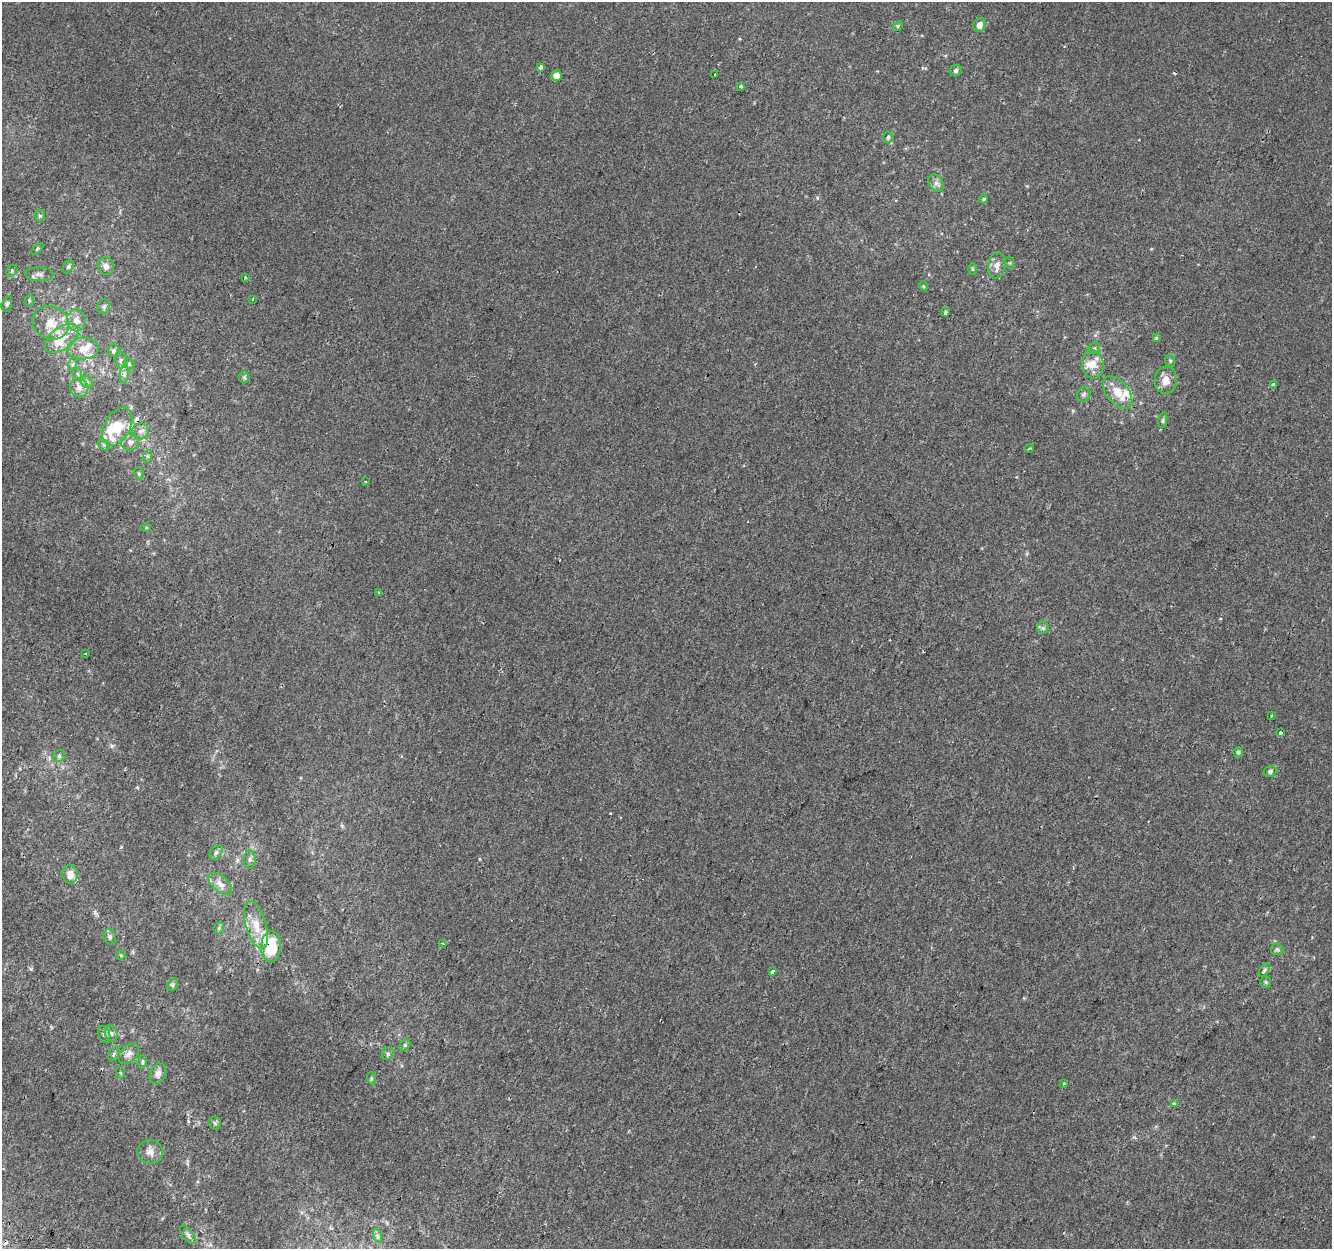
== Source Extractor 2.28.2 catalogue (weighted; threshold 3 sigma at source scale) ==
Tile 7 of 4 x 4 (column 3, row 2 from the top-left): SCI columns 2684-4013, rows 2818-4064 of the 5356 x 5574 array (HDU 1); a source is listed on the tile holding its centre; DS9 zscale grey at full resolution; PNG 1334 x 1251 px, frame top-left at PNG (2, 2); each listed source drawn as its Kron ellipse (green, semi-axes under 4 px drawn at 4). Shown black and unused: <1% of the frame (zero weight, under 2 of 3 exposures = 2% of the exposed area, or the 3 px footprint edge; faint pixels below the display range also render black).
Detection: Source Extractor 2.28.2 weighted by HDU 2 'WHT'; one run over the whole footprint, this tile lists its part. Background 1.95e-05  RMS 0.0028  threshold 0.0126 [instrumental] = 3 sigma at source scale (4.5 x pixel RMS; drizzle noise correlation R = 1.50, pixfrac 1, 0.0396/0.0396 arcsec/px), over >= 5 px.
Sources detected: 112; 5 cosmic-ray / hot-pixel residue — neither listed nor drawn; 11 inside a brighter listed object's ellipse — not listed separately; the other 96 listed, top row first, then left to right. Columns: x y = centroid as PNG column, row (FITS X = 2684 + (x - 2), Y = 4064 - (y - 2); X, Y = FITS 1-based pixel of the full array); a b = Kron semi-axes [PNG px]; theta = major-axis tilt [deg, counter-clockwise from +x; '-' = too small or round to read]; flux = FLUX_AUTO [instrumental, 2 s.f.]
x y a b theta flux
979 25 7 6 - 1.7
898 26 5 4 - 0.34
541 67 4 3 - 1.3
956 71 6 5 - 0.75
715 75 3 3 - 0.66
556 76 5 5 - 2.3
741 86 4 3 - 0.43
888 137 5 5 - 0.62
936 183 9 6 -59 1.1
984 199 5 3 - 0.32
40 216 6 5 - 0.44
37 249 7 3 44 0.35
1010 263 6 3 -72 0.29
997 265 13 8 82 1.9
68 266 7 4 62 0.5
106 266 9 8 - 1.5
972 269 6 4 -89 0.3
12 271 6 5 - 0.43
39 274 14 7 -2 1.3
245 277 4 3 - 0.24
923 286 5 3 - 0.23
253 299 3 2 - 0.28
29 300 5 4 - 0.38
7 304 8 5 73 0.6
104 307 7 6 - 0.59
945 312 4 3 - 0.51
76 320 11 9 -86 2
51 323 19 16 -25 5.4
62 338 19 11 36 4.2
1156 338 4 4 - 0.28
1094 348 6 5 - 0.47
83 349 15 10 2 3.5
114 351 6 6 - 0.58
121 360 8 6 -90 0.87
1170 361 6 4 -68 0.43
73 364 6 4 70 0.4
129 364 6 5 - 0.42
1093 364 14 10 -82 3.3
78 374 6 4 -70 0.42
124 374 9 4 82 0.79
244 377 5 5 - 0.44
1166 380 14 11 86 3
87 382 6 5 - 0.64
1273 384 3 3 - 1.3
79 388 9 9 - 1.7
1118 393 19 11 -51 4.8
1084 394 7 6 - 0.81
1163 420 8 4 81 0.55
117 427 20 13 61 7.9
140 431 8 8 - 1.2
130 442 9 8 - 1.2
104 445 6 5 - 0.53
1029 448 4 3 - 0.26
148 456 6 4 72 0.44
139 473 6 4 -70 0.43
366 481 3 3 - 0.39
146 528 5 3 - 0.24
379 592 3 2 - 0.19
1043 628 6 6 - 0.52
85 654 3 2 - 0.31
1271 716 3 3 - 0.75
1280 733 3 3 - 2.9
1238 752 5 4 - 0.42
59 756 6 5 - 0.5
1270 771 6 5 - 0.57
216 853 8 5 52 0.72
250 859 9 6 88 0.81
70 874 9 8 - 2.2
220 884 14 7 -42 2.1
256 925 25 10 -73 4.7
219 928 6 5 - 0.53
110 937 8 6 -67 0.74
443 944 4 2 - 0.2
271 947 15 10 86 9.1
1277 949 6 6 - 0.52
121 955 5 4 - 0.29
1264 970 7 4 53 0.59
772 972 4 3 - 2.7
1266 982 5 5 - 0.39
173 985 7 5 58 0.45
111 1033 8 6 -71 0.84
104 1034 8 6 -74 0.73
405 1045 6 5 - 0.48
114 1054 7 5 63 0.66
129 1054 12 8 43 1.6
388 1054 6 5 - 0.53
143 1062 7 4 85 0.46
121 1073 5 3 - 0.26
158 1074 11 7 66 1.6
371 1078 6 4 -73 0.35
1064 1083 3 3 - 0.39
1175 1103 4 3 - 2
215 1123 6 6 - 0.51
150 1152 13 11 -11 2
188 1235 11 5 -53 0.92
378 1236 7 4 -70 0.55
Overlapping masked pixels (flux is a lower limit): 1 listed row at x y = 271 947
Unlisted compact peaks at least as high as the median listed source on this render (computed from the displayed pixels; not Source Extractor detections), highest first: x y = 112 746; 31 969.